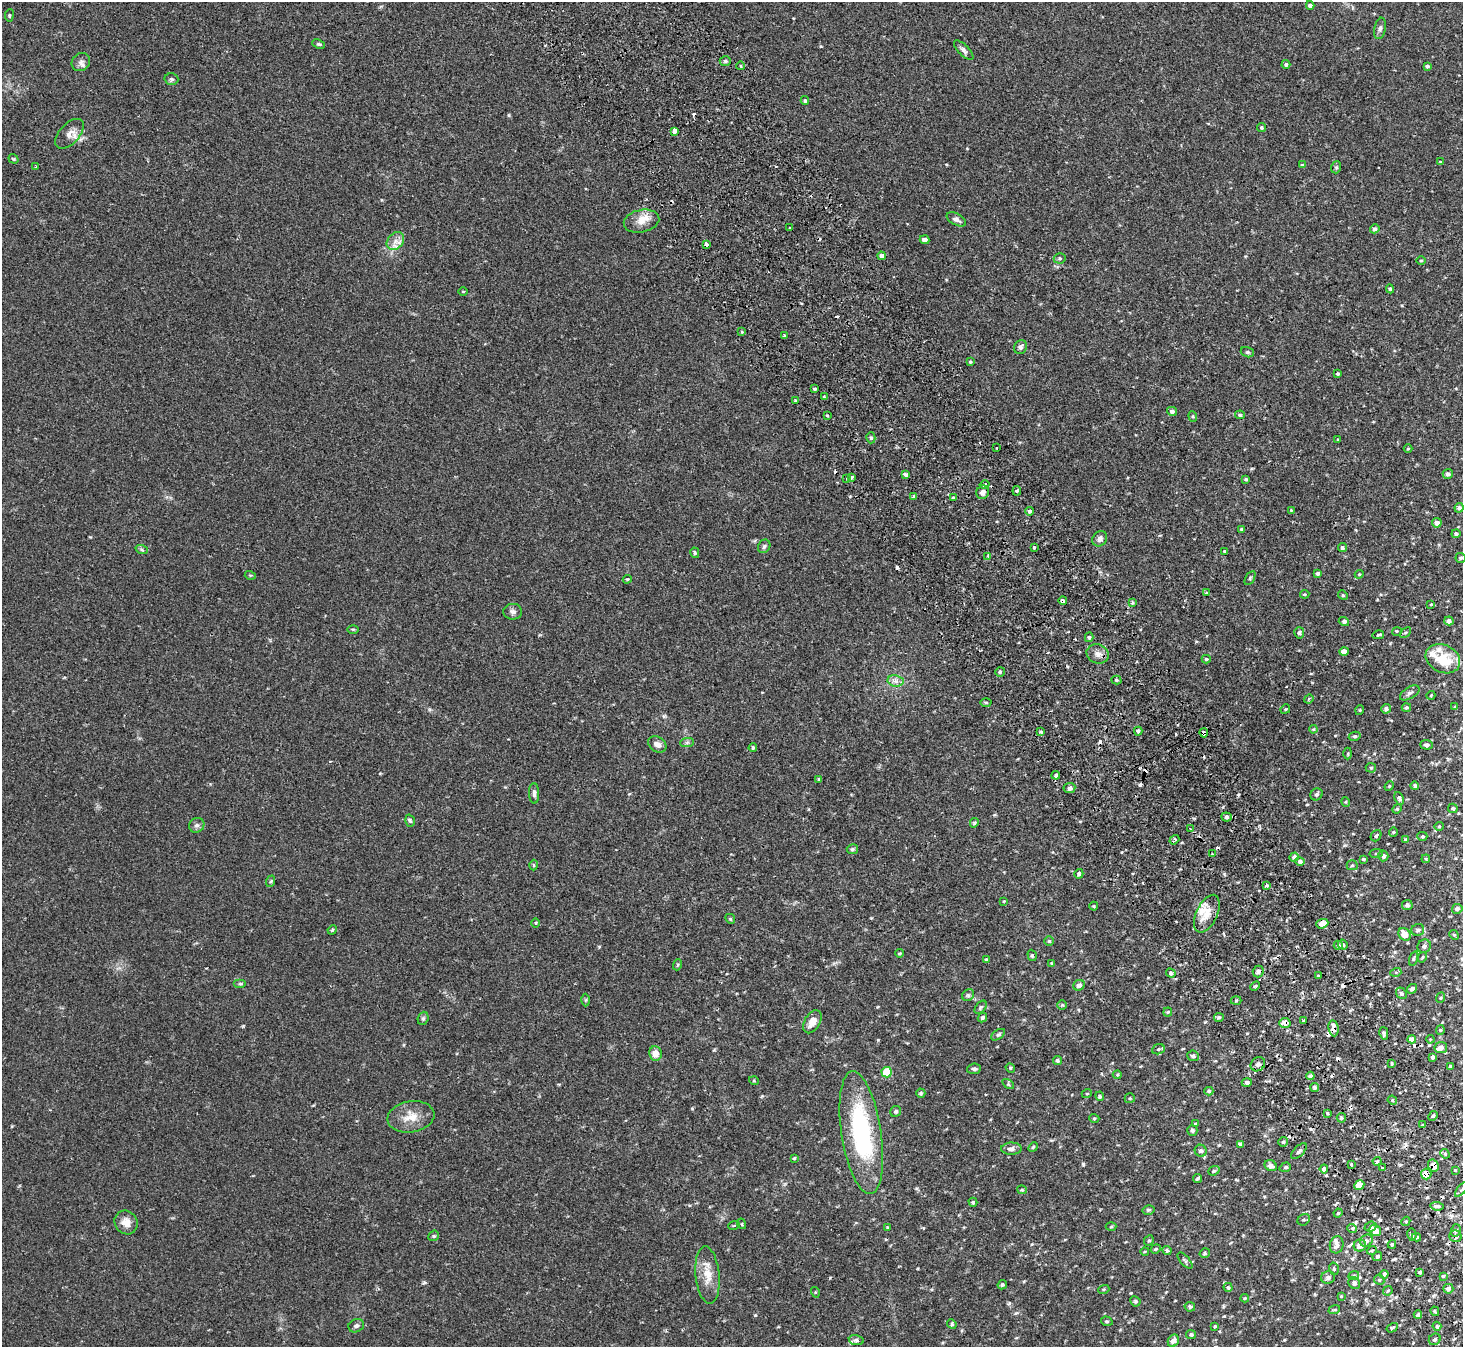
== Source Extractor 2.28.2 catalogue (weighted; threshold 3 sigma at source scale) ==
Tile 6 of 4 x 4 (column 2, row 2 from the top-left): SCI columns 1516-2976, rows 2885-4229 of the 5948 x 5908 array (HDU 1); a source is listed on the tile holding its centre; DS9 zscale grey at full resolution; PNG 1465 x 1349 px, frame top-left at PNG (2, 2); each listed source drawn as its Kron ellipse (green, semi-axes under 4 px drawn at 4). Shown black and unused: <1% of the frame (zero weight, under 2 of 3 exposures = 3% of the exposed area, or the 3 px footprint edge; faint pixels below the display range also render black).
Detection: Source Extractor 2.28.2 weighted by HDU 2 'WHT'; one run over the whole footprint, this tile lists its part. Background 0.0546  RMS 0.0051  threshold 0.023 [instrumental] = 3 sigma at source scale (4.5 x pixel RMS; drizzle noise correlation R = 1.50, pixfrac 1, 0.05/0.05 arcsec/px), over >= 5 px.
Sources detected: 358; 25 cosmic-ray / hot-pixel residue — neither listed nor drawn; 7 inside a brighter listed object's ellipse — not listed separately; the other 326 listed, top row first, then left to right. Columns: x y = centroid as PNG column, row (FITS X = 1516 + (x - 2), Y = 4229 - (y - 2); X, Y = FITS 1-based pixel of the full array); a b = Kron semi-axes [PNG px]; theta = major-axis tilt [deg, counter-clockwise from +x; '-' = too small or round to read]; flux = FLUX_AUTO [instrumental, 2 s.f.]
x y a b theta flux
1310 5 4 4 - 1.5
9 15 6 3 83 0.57
1380 28 11 5 80 1.5
319 44 6 4 -24 0.65
964 50 12 5 -45 1.6
725 61 5 4 - 0.88
81 62 10 8 45 2
1286 64 4 4 - 1.1
741 66 4 3 - 0.4
1427 66 4 3 - 0.84
171 79 7 6 - 1.1
805 100 4 3 - 0.64
1261 127 4 4 - 0.72
674 131 4 3 - 5.7
69 134 18 10 47 3.9
14 159 5 4 - 0.56
1440 162 4 3 - 0.45
1302 165 4 3 - 0.62
36 167 3 2 - 0.52
1336 167 6 5 - 0.77
956 219 10 5 -28 1.8
641 221 18 11 11 5.7
790 228 3 3 - 1.9
1375 229 5 4 - 1.4
925 240 5 4 - 1.8
395 241 10 7 49 3.1
706 244 4 3 - 2.1
881 256 4 4 - 2.3
1060 258 6 5 - 0.82
1421 260 5 3 - 0.48
1390 289 4 4 - 0.7
463 291 4 3 - 0.44
742 332 4 3 - 0.51
784 335 3 2 - 0.73
1021 347 7 6 - 1.4
1247 352 7 5 -15 0.8
970 362 4 3 - 0.54
1338 374 3 3 - 0.65
814 389 3 3 - 1.3
824 397 4 3 - 0.7
795 400 3 3 - 0.6
1172 411 5 4 - 1.5
827 415 3 3 - 0.51
1240 415 5 4 - 0.85
1193 416 5 4 - 0.6
871 438 5 4 - 0.85
1338 440 3 2 - 0.48
996 448 3 2 - 0.43
1408 449 4 3 - 0.41
1448 474 5 5 - 1.4
906 475 4 3 - 1.6
851 477 4 3 - 1.3
847 479 3 3 - 0.65
1246 479 3 3 - 0.6
985 484 5 2 - 0.65
1017 491 5 4 - 0.63
983 492 7 6 - 2.3
913 496 4 4 - 0.85
953 498 4 3 - 1.5
1459 508 4 4 - 1
1291 510 4 4 - 0.42
1029 511 4 4 - 1
1437 523 5 4 - 2.5
1242 529 4 3 - 0.73
1456 534 4 4 - 1.2
1100 539 8 6 48 2.2
764 546 7 6 - 1
1342 547 4 4 - 0.99
1034 548 4 3 - 0.57
142 550 6 4 -19 0.7
1224 551 3 3 - 0.55
695 553 5 4 - 0.89
988 556 4 4 - 0.52
1461 558 5 5 - 0.88
1318 573 4 4 - 1.2
1359 574 4 4 - 0.6
250 575 5 3 - 0.5
1250 578 8 3 59 0.58
627 579 4 4 - 0.47
1207 593 4 4 - 0.47
1305 594 5 3 - 0.48
1343 595 5 4 - 0.61
1063 601 4 4 - 3.5
1132 602 4 4 - 0.74
1431 604 4 3 - 1.4
513 612 9 8 - 1.7
1344 621 5 4 - 1.1
1449 621 4 4 - 2
353 629 5 3 - 0.5
1397 631 5 3 - 0.44
1405 632 6 4 43 0.76
1299 633 5 5 - 1.1
1378 635 6 3 13 0.82
1089 637 5 4 - 0.99
1344 651 5 4 - 4
1098 654 11 9 -24 3
1206 659 4 4 - 0.62
1443 659 18 13 -26 15
1000 672 5 4 - 0.91
1116 680 5 4 - 0.79
896 681 8 5 -10 2
1410 693 11 5 31 1.5
1431 695 4 3 - 0.37
1309 699 5 4 - 0.75
986 703 5 3 - 0.55
1455 707 4 3 - 0.43
1406 708 4 4 - 0.9
1285 709 5 4 - 0.55
1386 709 5 4 - 1.5
1360 710 5 3 - 0.4
1313 729 4 3 - 0.48
1138 731 4 4 - 0.89
1041 732 4 4 - 0.65
1204 733 4 4 - 4
1355 736 6 4 10 0.84
687 742 7 4 1 0.95
657 744 10 7 -34 2.5
1427 745 6 4 -4 1.2
753 748 4 3 - 0.67
1348 753 6 3 -90 0.5
1371 768 5 5 - 0.6
1056 775 4 3 - 3.1
819 779 4 3 - 0.56
1389 786 5 4 - 0.55
1415 786 4 4 - 1.1
1069 788 6 5 - 1.3
534 793 10 5 -88 1.5
1317 794 6 5 - 1.1
1399 798 6 4 -65 1.1
1346 802 5 3 - 0.42
1453 808 5 4 - 0.73
1397 809 5 4 - 0.6
1226 817 5 4 - 1.2
410 821 6 4 -73 0.87
974 823 5 4 - 0.86
197 825 8 7 - 1.4
1439 826 5 4 - 0.54
1190 829 3 2 - 0.68
1393 832 4 4 - 0.6
1376 836 6 5 - 0.87
1422 836 5 3 - 0.58
1174 840 5 3 - 1.3
1405 840 3 3 - 0.94
852 849 6 5 - 0.98
1376 853 7 3 8 0.56
1212 854 4 3 - 0.62
1383 856 5 5 - 1.5
1294 857 5 4 - 1.5
1363 859 4 3 - 0.59
1426 859 4 3 - 0.46
1300 861 5 4 - 1.6
534 865 5 3 - 0.52
1352 865 5 5 - 0.67
1079 874 5 4 - 1.2
271 881 6 3 71 0.58
1266 885 3 3 - 1.8
1004 901 4 3 - 0.31
1407 905 5 5 - 1.1
1094 906 4 4 - 0.49
1457 909 5 4 - 1.3
1207 914 20 10 65 6.9
730 919 5 4 - 0.66
535 923 5 3 - 0.48
1322 924 6 4 19 4.4
332 930 5 3 - 0.57
1418 930 6 6 - 1.3
1405 934 7 5 -42 5.3
1454 935 5 4 - 0.63
1049 941 5 5 - 0.63
1338 945 4 4 - 1.1
1343 945 5 4 - 1
1424 946 7 6 - 1.5
899 953 4 3 - 0.62
1032 955 6 4 -72 0.85
1422 957 5 4 - 0.55
986 959 4 3 - 0.53
1413 959 7 3 71 0.65
1052 963 4 4 - 0.53
677 965 6 3 71 0.64
1258 972 6 5 - 1.2
1396 972 5 3 - 0.54
1171 973 5 4 - 0.88
1318 976 3 3 - 0.64
240 984 6 4 0 0.71
1079 985 6 5 - 1.5
1255 986 5 3 - 0.55
1412 989 5 4 - 1.4
1401 993 6 5 - 1.1
968 995 6 5 - 0.96
1440 998 5 3 - 0.5
586 1000 6 4 89 0.62
1236 1000 5 3 - 0.53
1062 1005 4 4 - 0.58
981 1007 7 4 50 0.86
1168 1012 4 4 - 0.49
982 1017 5 4 - 0.9
1219 1017 5 4 - 0.72
423 1018 7 5 70 0.83
1304 1020 3 3 - 1.3
812 1022 12 7 59 4.6
1285 1023 5 5 - 3.3
1333 1028 8 5 -82 3.1
1440 1030 5 4 - 0.59
1384 1033 6 4 -78 1.2
998 1035 8 4 34 0.99
1412 1039 4 4 - 3.8
1430 1039 4 3 - 0.39
1441 1048 6 5 - 2
1158 1049 6 5 - 0.76
656 1053 7 6 - 4.7
1193 1056 6 5 - 1
1432 1057 4 3 - 1.2
1057 1060 5 4 - 0.8
1258 1064 8 6 42 1.6
1392 1064 4 2 - 0.54
1450 1066 4 3 - 0.54
1010 1068 5 4 - 0.68
974 1069 7 5 8 1.1
887 1072 5 5 - 15
1117 1075 4 4 - 0.57
1310 1076 4 4 - 1.2
754 1081 5 3 - 0.44
1247 1083 5 4 - 1.3
1008 1084 6 4 -36 0.73
1314 1087 5 4 - 0.93
1209 1091 4 4 - 0.65
921 1093 4 4 - 0.8
1087 1093 5 3 - 0.39
1100 1096 4 4 - 0.61
1130 1098 5 5 - 0.64
1392 1100 5 4 - 0.63
896 1111 6 5 - 0.89
1327 1113 3 3 - 0.49
1433 1116 5 4 - 0.67
411 1117 23 15 9 8.2
1094 1118 5 3 - 0.44
1341 1118 5 4 - 0.97
1195 1124 4 2 - 0.41
1422 1125 3 2 - 0.37
1192 1130 5 5 - 1.1
861 1133 62 20 -81 66
1283 1142 5 5 - 0.69
1240 1144 4 3 - 1.1
1033 1147 5 4 - 0.57
1011 1149 10 6 0 1.9
1201 1151 6 6 - 1.4
1299 1151 10 5 46 1.4
1445 1154 5 4 - 0.75
794 1158 4 3 - 0.58
1377 1161 4 4 - 0.65
1351 1164 3 3 - 1.3
1271 1166 6 5 - 2.5
1433 1166 6 5 - 3.7
1285 1167 6 4 20 0.71
1382 1168 3 2 - 0.61
1324 1169 4 3 - 2.3
1455 1170 4 3 - 0.45
1214 1171 6 4 21 0.67
1426 1174 5 5 - 5.7
1198 1178 4 3 - 0.79
1359 1185 5 4 - 8.6
1461 1189 9 4 51 0.88
1022 1190 5 4 - 0.62
973 1202 4 4 - 0.78
1437 1206 7 4 -7 1.2
1148 1210 6 4 13 0.78
1338 1213 4 3 - 0.54
1304 1220 6 5 - 0.9
1406 1221 5 3 - 0.55
126 1222 12 11 - 4.6
742 1224 5 3 - 0.52
734 1225 5 3 - 0.47
1111 1227 5 3 - 0.5
1370 1227 6 5 - 1
888 1228 4 4 - 0.52
1352 1228 5 3 - 0.57
1456 1230 6 5 - 1
1375 1231 6 5 - 5.7
1412 1235 6 4 -80 1.3
434 1236 6 5 - 0.69
1455 1236 6 6 - 1.8
1417 1237 4 4 - 0.57
1149 1241 5 4 - 0.68
1366 1241 6 6 - 1.4
1392 1244 4 3 - 0.75
1337 1245 9 6 74 2
1360 1245 6 6 - 4.3
1156 1249 5 4 - 0.64
1167 1250 5 4 - 1
1372 1250 5 3 - 0.62
1145 1251 4 3 - 0.37
1205 1253 5 4 - 0.68
1377 1256 5 4 - 0.83
1185 1261 10 4 -48 0.95
1334 1269 6 5 - 0.9
1420 1272 3 3 - 0.73
1384 1274 4 4 - 0.95
707 1275 29 12 -84 8.4
1354 1275 5 3 - 0.59
1443 1276 4 4 - 0.53
1328 1278 7 6 - 1.7
1379 1280 5 4 - 0.76
1354 1283 6 5 - 1.6
1002 1285 5 4 - 0.77
1228 1287 4 4 - 0.89
1104 1289 5 3 - 0.53
1448 1289 5 5 - 1.7
1388 1291 5 3 - 0.53
815 1292 5 3 - 0.45
1341 1296 3 3 - 0.37
1245 1298 4 4 - 0.48
1135 1301 5 5 - 0.94
1190 1307 5 4 - 1
1334 1310 6 3 18 0.57
1435 1311 5 3 - 0.57
1418 1315 4 3 - 0.97
1107 1321 6 4 -18 0.69
952 1324 5 4 - 0.69
356 1326 8 6 24 1.2
1437 1326 4 4 - 0.76
1215 1327 3 3 - 0.59
1392 1328 6 4 30 0.71
1191 1335 5 4 - 0.97
1435 1339 6 5 - 1.1
856 1340 7 5 -10 1.1
1173 1341 6 5 - 1.8
Overlapping masked pixels (flux is a lower limit): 9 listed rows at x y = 706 244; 1063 601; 1204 733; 1285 1023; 1333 1028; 1412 1039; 1433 1166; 1426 1174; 1455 1236
Isophote crosses this tile's border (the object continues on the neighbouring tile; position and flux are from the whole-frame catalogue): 1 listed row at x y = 1461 1189
Unlisted compact peaks at least as high as the median listed source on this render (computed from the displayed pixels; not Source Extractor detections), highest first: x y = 1083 1164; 755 1315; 243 1026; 509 115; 424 1282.